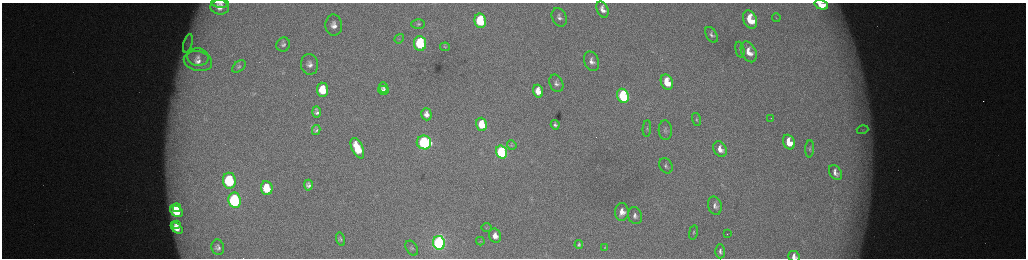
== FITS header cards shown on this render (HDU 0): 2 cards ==
NAXIS1  =                 2048 /fastest changing axis
NAXIS2  =                  512 /next to fastest changing axis

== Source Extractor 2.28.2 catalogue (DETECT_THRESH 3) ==
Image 2048 x 512 px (HDU 0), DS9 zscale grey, zoomed out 1/2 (1 PNG px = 2 x 2 image px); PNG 1028 x 260 px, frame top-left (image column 1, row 511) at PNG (2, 3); each listed source drawn as its Kron ellipse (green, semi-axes under 4 px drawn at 4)
Background 174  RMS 1.9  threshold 5.84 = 3 sigma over >= 5 px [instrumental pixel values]
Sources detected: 80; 7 cannot appear on this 1/2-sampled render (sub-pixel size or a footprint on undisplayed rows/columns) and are neither listed nor drawn; the other 73 listed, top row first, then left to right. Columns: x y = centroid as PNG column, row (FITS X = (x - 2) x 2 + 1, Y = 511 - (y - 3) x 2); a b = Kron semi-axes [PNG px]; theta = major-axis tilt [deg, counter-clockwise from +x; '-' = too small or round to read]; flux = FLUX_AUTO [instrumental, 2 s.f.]
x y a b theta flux
220 3 8 3 -5 1100
821 5 7 4 -18 6000
220 7 9 7 -8 3900
602 9 8 5 -68 2900
559 17 9 7 -64 1900
776 17 4 1 - 160
750 20 9 6 -66 12000
480 21 7 5 -79 23000
418 24 7 4 -1 790
334 25 10 8 -87 3200
711 35 8 5 -58 1300
399 39 5 3 - 540
188 43 10 3 74 1600
420 43 7 6 - 38000
283 45 7 6 - 1300
445 47 5 4 - 520
740 50 8 4 -77 730
749 52 11 7 -63 5200
198 57 10 9 - 3800
198 61 14 10 -13 5600
591 61 10 7 -67 2500
309 64 10 8 -85 2800
239 67 8 5 39 960
667 82 8 5 -66 10000
556 83 9 6 -66 1800
383 87 5 4 - 800
322 90 7 5 -84 10000
383 90 5 4 - 1700
538 91 6 5 - 5400
623 96 7 5 -69 42000
316 112 5 4 - 1300
426 114 6 5 - 2400
771 118 2 1 - 240
696 119 7 3 -72 580
482 124 7 5 -74 12000
555 125 4 3 - 1000
647 129 8 3 86 610
316 130 5 4 - 790
665 130 10 6 -87 1500
862 130 6 3 15 610
424 142 7 7 - 60000
789 142 7 5 -65 6800
512 145 5 4 - 610
357 148 11 5 -65 11000
720 149 8 6 -61 3400
810 149 9 3 88 580
501 152 7 5 -73 52000
666 166 8 6 -58 1300
835 173 8 5 -58 2300
229 181 8 6 -82 37000
308 185 5 4 - 1400
267 188 7 6 - 11000
235 200 8 6 -81 63000
715 206 9 6 -75 2000
177 208 4 3 - 4100
176 211 7 5 -37 11000
622 212 9 7 86 3900
635 216 8 7 - 1900
177 224 4 3 - 1500
487 227 5 4 - 510
177 228 7 4 -41 4000
693 232 7 3 79 730
727 234 2 1 - 410
495 236 7 6 - 3300
341 239 7 4 -75 760
480 241 4 3 - 390
439 243 7 6 - 130000
579 245 4 3 - 790
218 247 8 6 -83 1700
605 247 3 2 - 170
412 248 8 5 -58 920
720 251 7 5 -89 1300
794 256 6 5 - 2300
At the frame edge (FLAGS 8, measured only in part): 3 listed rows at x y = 220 3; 821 5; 794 256
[7 sub-pixel or undisplayed-footprint detections neither listed nor drawn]